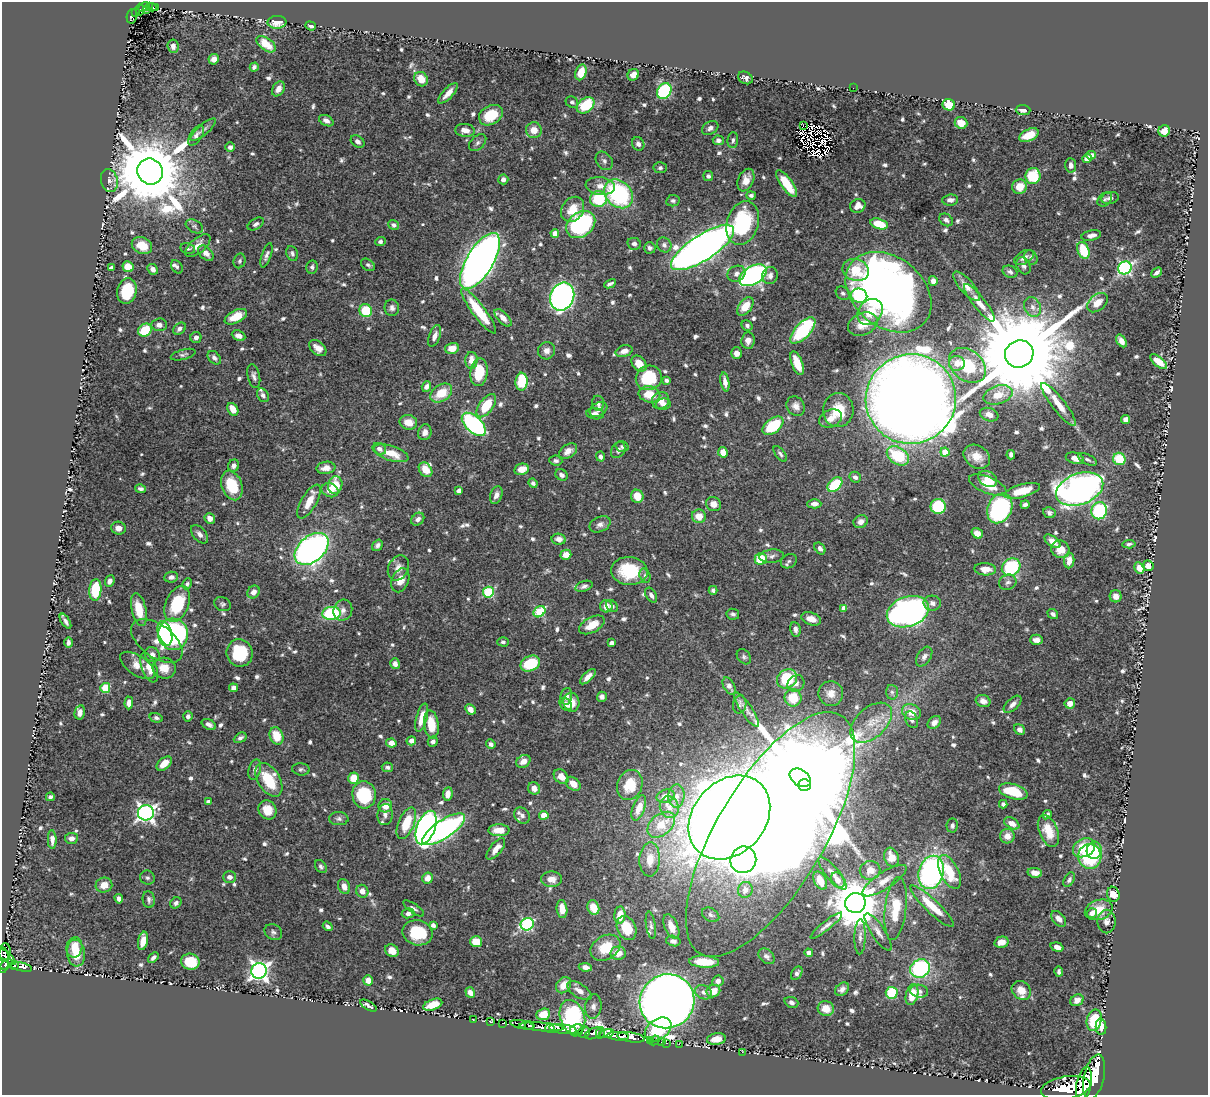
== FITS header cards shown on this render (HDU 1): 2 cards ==
NAXIS1  =                 1206
NAXIS2  =                 1093

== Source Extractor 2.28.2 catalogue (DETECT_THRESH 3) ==
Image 1206 x 1093 px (HDU 1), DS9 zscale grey, 1 PNG px = 1 image px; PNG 1210 x 1097 px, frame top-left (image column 1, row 1093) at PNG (2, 2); each listed source drawn as its Kron ellipse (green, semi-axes under 4 px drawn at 4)
Background 0.778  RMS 0.0096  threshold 0.0287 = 3 sigma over >= 5 px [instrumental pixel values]
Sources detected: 824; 6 with non-positive FLUX_AUTO (blend fragments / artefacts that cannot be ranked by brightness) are neither listed nor drawn; of the other 818, the 500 brightest by FLUX_AUTO listed and drawn (318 fainter detections omitted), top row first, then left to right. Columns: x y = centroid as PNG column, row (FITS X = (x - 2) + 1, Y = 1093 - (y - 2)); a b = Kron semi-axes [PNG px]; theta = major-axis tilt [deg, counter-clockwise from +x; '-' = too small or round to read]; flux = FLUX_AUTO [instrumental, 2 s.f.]
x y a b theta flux
144 7 6 4 32 78
151 7 5 2 - 51
156 7 3 3 - 13
140 9 6 4 -87 82
147 10 4 3 - 57
136 12 4 3 - 41
132 16 7 5 80 87
277 22 9 6 1 8.1
311 26 5 4 - 1.7
266 44 11 6 -36 12
173 46 6 5 - 3.2
214 59 5 5 - 3.7
254 67 5 4 - 1.7
581 72 8 5 71 11
633 75 6 5 - 4.6
745 78 8 6 -27 3.2
421 79 7 6 - 9.6
853 88 2 2 - 27
278 89 8 6 57 4.7
664 91 8 6 55 79
448 93 13 5 47 5.3
572 102 6 5 - 1.8
586 105 10 7 38 29
949 105 6 5 - 16
1023 110 7 5 -3 3.5
491 115 12 9 30 21
326 121 7 5 -28 3.5
961 123 6 5 - 7.6
803 126 2 2 - 63
710 128 9 6 31 2.5
203 130 16 5 41 2.9
465 130 10 6 -5 6.1
534 130 8 8 - 8
1164 131 6 5 - 6.5
196 135 11 6 58 2.7
1029 135 10 6 25 13
718 140 5 5 - 2.6
733 140 8 5 86 1.9
358 141 7 5 -39 2.6
478 143 10 6 43 2.2
638 144 7 6 - 3
230 147 5 4 - 2.7
1091 155 4 4 - 3.6
1087 158 5 4 - 6.3
604 161 10 7 -52 2.5
1071 165 7 5 -86 2.7
660 168 6 5 - 1.7
150 171 13 12 - 8900
708 176 5 5 - 1.9
1033 176 8 7 - 30
503 179 5 5 - 2.2
109 180 11 8 -78 3.3
746 180 12 7 66 6.4
787 184 16 6 -54 18
600 186 14 9 -7 6
1019 187 7 7 - 11
619 194 16 12 -46 83
751 195 5 4 - 2.1
1110 198 9 6 12 1.9
599 199 8 8 - 31
1105 199 8 6 43 1.8
950 200 8 5 5 3.5
673 201 7 5 10 1.6
858 206 8 6 23 4.6
573 209 13 10 55 12
946 220 7 5 -37 2.4
743 223 22 16 73 60
256 224 9 5 32 2.1
581 224 16 12 37 100
879 224 9 5 -15 16
394 225 5 4 - 1.8
194 226 9 6 -29 1.7
555 233 4 4 - 5.6
1091 235 10 5 11 3.4
380 242 5 4 - 1.6
634 244 7 6 - 2.4
664 245 8 7 - 2.1
142 246 10 8 -26 11
198 246 15 7 40 6.1
188 248 7 5 -12 1.7
650 248 6 5 - 1.7
703 248 36 12 33 630
1083 250 9 6 -69 22
206 253 9 6 -45 3.9
292 253 8 5 -69 1.9
267 255 13 4 72 2.2
1031 257 8 6 -59 1.7
1024 258 11 6 30 4
240 261 7 6 - 1.6
480 261 31 13 59 570
368 265 7 5 -36 1.6
1023 266 9 6 -60 2.3
128 267 6 5 - 10
177 267 7 5 -55 1.7
312 267 7 5 80 1.7
111 268 4 3 - 2
1125 268 7 6 - 110
153 269 6 5 - 3.1
856 270 13 11 -18 21
1010 272 7 5 -23 2.1
1157 273 6 3 41 2.2
736 274 9 7 27 3.1
753 275 15 9 32 200
770 276 8 7 - 3.8
933 281 5 4 - 4.2
610 284 6 3 26 1.7
966 286 18 6 -49 5.5
127 291 13 9 74 26
888 292 47 35 -39 560
843 293 7 6 - 1.8
859 296 8 7 - 34
562 297 14 11 68 280
979 303 23 6 -52 6.9
1097 303 12 8 39 8.4
745 306 10 6 53 12
1033 307 10 8 -66 4
392 308 8 7 - 2.5
366 311 6 6 - 27
479 311 27 6 -53 27
870 312 14 11 48 14
236 317 12 6 27 13
503 318 11 5 -46 4
863 324 15 11 24 11
159 325 7 6 - 3
747 326 6 5 - 2.1
179 329 7 5 39 2.5
145 330 7 6 - 21
803 330 16 7 48 57
238 336 7 5 -25 4.1
435 336 11 5 70 3.6
196 337 5 5 - 3.1
748 340 8 7 - 4.4
1121 341 7 4 -56 3.6
318 348 10 6 -41 5.1
452 348 7 5 15 8.8
547 351 9 8 - 3.7
624 351 9 5 17 4.3
736 353 6 5 - 4
1019 354 14 13 - 21000
183 355 13 5 15 1.9
214 358 8 5 -46 2.2
471 360 8 6 89 6.8
1159 362 10 5 -39 9.5
797 363 12 5 -69 12
957 363 8 7 - 7
639 364 9 6 -49 8.7
967 365 20 15 -40 33
479 372 14 8 81 23
254 376 12 6 -77 2.5
649 378 13 12 - 30
666 380 4 3 - 2.4
522 382 9 6 87 31
725 382 9 4 -80 4
426 387 5 4 - 2.5
441 393 12 8 33 15
649 394 11 8 -12 14
263 395 7 5 -59 2.6
998 395 15 9 17 11
911 399 45 44 - 2300
661 400 9 8 - 5
598 403 7 6 - 2.8
663 404 7 6 - 3.1
1059 404 27 6 -52 8.9
486 406 13 7 54 22
796 406 10 8 -55 4.2
233 409 7 5 -59 7.7
598 409 9 6 32 3.6
838 410 17 15 85 18
595 414 9 5 -7 2.9
989 415 9 6 -19 4.1
831 419 12 8 25 5.3
1126 419 5 4 - 4.5
408 422 9 7 -13 7.6
474 424 14 8 -44 120
773 426 12 7 37 39
425 432 8 6 73 3.8
622 447 6 5 - 1.6
379 449 7 5 -33 2.8
618 450 9 6 60 2.4
568 451 10 6 33 4.5
723 452 5 5 - 5.7
945 452 4 4 - 14
391 453 18 7 -18 12
780 454 9 4 -52 1.7
1011 455 5 4 - 2
600 456 5 4 - 2.1
898 456 12 8 -34 34
977 457 14 11 -34 7.9
1075 458 9 5 -14 6
1087 459 10 5 -27 1.8
1119 459 6 6 - 21
556 461 6 5 - 1.9
234 466 6 5 - 2.8
326 468 9 6 8 6
522 469 7 5 12 8.6
425 470 8 6 -51 9.1
562 475 6 5 - 2.5
855 477 6 5 - 2.4
988 479 10 7 -31 8.2
533 483 5 4 - 1.9
232 485 15 10 -71 24
335 485 9 7 82 17
835 485 8 5 42 35
988 485 20 8 -23 13
140 489 5 4 - 2.1
1080 489 24 15 21 350
330 490 9 7 -22 8.3
459 491 4 4 - 2.9
1022 491 18 6 16 16
496 495 9 6 70 3.6
637 496 6 6 - 11
309 502 19 7 60 9.8
713 504 7 7 - 4.9
814 504 7 4 0 3.5
1025 505 4 3 - 1.7
938 506 7 7 - 39
1000 508 15 12 64 110
1099 511 8 7 - 66
1049 513 6 5 - 1.9
699 516 7 6 - 9.2
210 518 5 5 - 4.7
418 519 7 5 43 2.7
861 522 7 6 - 3.3
600 524 11 7 24 3.4
118 528 7 6 - 4.6
977 533 6 5 - 5.1
199 534 11 6 -49 3.6
559 539 7 5 -11 4.2
1053 541 9 5 -37 5.4
1129 544 6 4 4 1.7
377 545 6 4 54 2
820 548 6 5 - 2.3
312 549 19 12 41 290
1060 549 9 8 - 7.7
566 555 5 5 - 7
772 556 12 6 6 2.6
761 559 6 5 - 23
789 561 8 6 32 1.7
1069 561 7 5 84 5.4
1148 566 6 5 - 6.7
1011 567 10 8 36 45
398 568 13 10 63 5.6
1139 568 6 5 - 6.9
985 569 11 6 -3 6.7
629 571 18 14 -5 30
645 576 7 5 -71 1.8
171 577 7 5 9 2.3
400 580 12 8 67 7.3
110 581 6 4 66 3.3
1008 582 9 7 21 2.6
187 584 5 4 - 1.6
584 586 9 5 18 2
95 590 11 6 86 30
713 590 4 4 - 1.7
254 592 7 5 53 3.9
488 592 5 5 - 56
651 595 8 5 -58 2.3
1116 596 6 6 - 3.7
932 603 9 7 -4 3.4
177 604 19 11 67 31
222 604 8 7 - 1.7
606 606 6 6 - 5.9
612 606 7 5 -47 1.7
844 608 4 4 - 4.7
139 609 16 7 -77 14
343 610 11 9 67 4
539 612 6 5 - 40
908 612 22 15 19 300
331 613 9 6 7 47
733 614 6 5 - 1.6
1053 614 6 4 -39 1.9
811 619 10 6 -19 7.4
65 621 8 3 -57 2.1
592 625 14 7 29 10
795 629 7 5 -81 2.7
165 633 12 6 -73 50
173 634 15 15 - 130
1036 640 6 5 - 3.3
157 641 30 16 -37 12
503 642 6 4 -1 1.7
68 643 5 4 - 2
611 643 4 4 - 3.1
240 653 14 13 - 27
152 655 8 7 - 3.8
744 657 8 6 -51 1.7
924 657 11 6 58 2.9
395 664 5 4 - 3.5
530 664 10 7 25 31
137 665 20 9 -33 6.6
149 668 15 7 -68 8.6
164 668 11 10 - 9.3
588 677 10 4 44 4.4
787 679 10 9 - 34
796 683 9 7 38 3.2
729 686 9 5 -62 3.4
105 688 5 5 - 33
233 688 4 4 - 3.2
892 692 7 6 - 1.6
831 694 12 12 - 6.6
566 696 8 6 79 3.2
602 697 5 5 - 2.8
793 698 9 8 - 15
983 701 7 6 - 3.9
571 702 9 8 - 8.8
129 703 6 4 89 4.5
1070 703 5 5 - 5
566 704 7 5 -47 3.2
740 704 9 6 79 1.9
1013 704 11 5 43 3.2
470 709 6 4 -46 5.3
747 710 20 5 -56 4.2
80 712 7 5 77 4.3
911 712 10 7 -21 9.5
188 716 5 4 - 2
156 718 6 4 -16 1.7
422 718 14 5 75 9.2
911 720 9 6 -64 2.5
934 722 7 5 42 3.7
871 723 25 15 42 17
209 724 8 5 -28 2.5
431 724 14 7 -82 14
1020 730 6 5 - 2.7
276 736 9 6 -69 14
240 738 7 4 30 1.9
411 741 5 4 - 3.3
433 742 5 5 - 2.1
391 743 5 4 - 4.2
491 744 5 4 - 2.3
523 761 7 6 - 5.3
164 764 9 5 41 7.9
387 767 6 5 - 1.6
301 769 9 6 -6 1.6
255 770 10 6 73 3
561 777 8 6 -43 6.7
353 778 5 5 - 12
800 778 11 8 -34 23000
269 780 18 11 -58 27
573 784 8 6 -41 7.5
630 785 15 12 69 15
804 785 6 6 - 6700
534 788 6 6 - 5.1
1013 792 15 7 -16 20
448 794 7 5 82 5
364 795 13 12 - 39
666 796 9 6 16 5.3
676 796 11 8 86 4.3
50 797 4 4 - 1.7
208 802 4 4 - 2.7
1003 804 4 4 - 2.2
385 806 7 6 - 8.3
669 807 11 9 -72 5
639 808 13 6 69 6.3
267 810 10 8 -57 9.6
146 813 8 7 - 270
385 815 10 7 84 3.5
522 815 9 7 -52 3.2
544 815 4 4 - 15
1047 815 5 4 - 1.7
729 817 46 36 48 1700
339 819 9 6 -3 2
406 823 17 8 68 18
1012 823 8 5 -30 4.8
661 825 16 10 40 15
952 826 7 5 82 1.9
426 828 17 9 69 290
444 829 25 9 33 210
499 830 10 6 1 10
1048 831 17 9 -68 13
771 834 138 54 59 5000
1007 836 7 7 - 5
71 838 6 5 - 3.4
52 840 9 4 -88 3.3
1084 848 12 9 29 23
496 849 13 6 51 6.2
1094 850 9 7 79 11
1090 856 12 11 - 54
891 857 10 7 -71 7.1
650 859 17 10 87 12
743 860 13 13 - 360
321 867 7 5 -55 1.7
870 870 10 9 - 8.1
931 872 17 12 75 150
949 872 18 9 -64 22
832 873 20 6 -50 4.8
1035 873 7 4 -9 4.1
229 877 6 5 - 3.3
147 878 7 7 - 1.7
427 878 5 5 - 5.8
552 879 10 7 0 4.9
820 880 10 6 -65 11
838 880 8 6 -60 4.6
1069 880 8 5 60 1.7
884 881 26 8 33 7.6
104 885 8 7 - 7.6
344 886 8 5 -70 4.6
745 890 8 7 - 3.7
362 891 6 6 - 4.4
1113 894 7 6 - 10
119 899 5 4 - 2.6
149 900 8 6 -80 2
176 903 6 5 - 2.3
855 903 10 10 - 3600
932 906 29 6 -43 19
414 908 12 4 -35 1.9
593 908 7 5 -69 8.9
562 909 9 5 -83 6.6
896 909 31 10 84 21
1099 910 14 10 17 13
408 913 6 5 - 2.7
1092 913 5 4 - 2.9
620 915 8 5 86 9.9
711 915 9 6 -31 2
1059 919 9 6 -49 4.4
1107 921 12 9 90 3.8
527 924 6 6 - 78
433 925 4 4 - 2.4
651 925 14 5 -82 1.9
328 926 5 3 - 2
826 926 20 4 38 3
671 927 13 6 -67 7.2
627 928 12 9 -65 17
273 932 9 7 -31 2.2
878 932 22 7 -57 5
418 933 15 12 -13 22
860 937 17 5 89 3.3
143 941 9 5 79 9.1
673 941 7 5 -15 2.3
476 942 6 5 - 15
1001 942 7 5 14 5
74 947 10 8 79 9.4
1057 947 7 4 -16 4
605 948 16 11 32 16
392 951 7 6 - 6.1
4 952 9 6 81 180
76 953 13 9 -83 12
618 953 7 6 - 7.7
809 953 4 4 - 3.5
6 956 12 4 -39 300
766 956 9 6 -41 2.4
153 957 6 4 43 1.9
3 960 12 6 88 270
190 962 9 8 - 24
704 962 15 6 -3 15
6 964 7 4 32 430
14 966 4 3 - 140
21 967 11 3 -15 190
585 967 6 4 -9 4.1
920 968 10 9 - 80
259 971 8 7 - 300
1059 972 5 3 - 1.6
797 973 7 5 58 2.3
368 980 5 4 - 5.9
718 981 6 5 - 3.4
564 985 9 7 54 8.5
842 989 8 6 42 2.9
1021 990 10 8 -46 6.6
579 991 14 7 -33 6
713 991 7 6 - 7.5
919 991 9 6 -9 2.2
704 992 9 6 -23 2.7
470 993 6 4 -54 3.9
892 993 6 6 - 29
912 995 11 6 76 12
1077 1000 7 5 31 4.2
667 1001 28 27 - 1200
791 1002 7 5 -22 2.1
433 1005 10 5 21 14
368 1006 9 3 -29 2
593 1006 12 8 83 3.8
826 1009 8 7 - 8.5
543 1014 7 5 21 9.4
572 1017 18 12 -71 140
473 1020 2 2 - 6.6
1094 1020 11 7 77 26
491 1022 3 3 - 14
502 1023 3 2 - 4.7
522 1025 12 4 -11 170
530 1026 5 3 - 150
541 1027 22 4 -4 810
1101 1027 8 5 -84 4.1
550 1028 5 3 - 290
563 1029 14 4 -8 1600
658 1029 15 10 35 27
576 1030 7 6 - 550
584 1032 6 5 - 280
593 1033 8 5 25 590
600 1033 6 3 82 180
606 1034 8 4 11 210
618 1036 11 4 -4 940
631 1037 14 4 -8 1100
716 1039 9 6 8 7.1
655 1040 5 2 - 19
650 1041 3 2 - 21
661 1042 3 2 - 9.7
666 1043 3 2 - 18
679 1044 2 2 - 11
742 1052 2 2 - 93
1094 1077 23 10 77 4600
1084 1084 17 7 79 2500
1066 1088 25 11 10 4300
At the frame edge (FLAGS 8, measured only in part): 1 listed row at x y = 3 960
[318 fainter detections neither listed nor drawn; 6 non-positive-flux detections neither listed nor drawn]